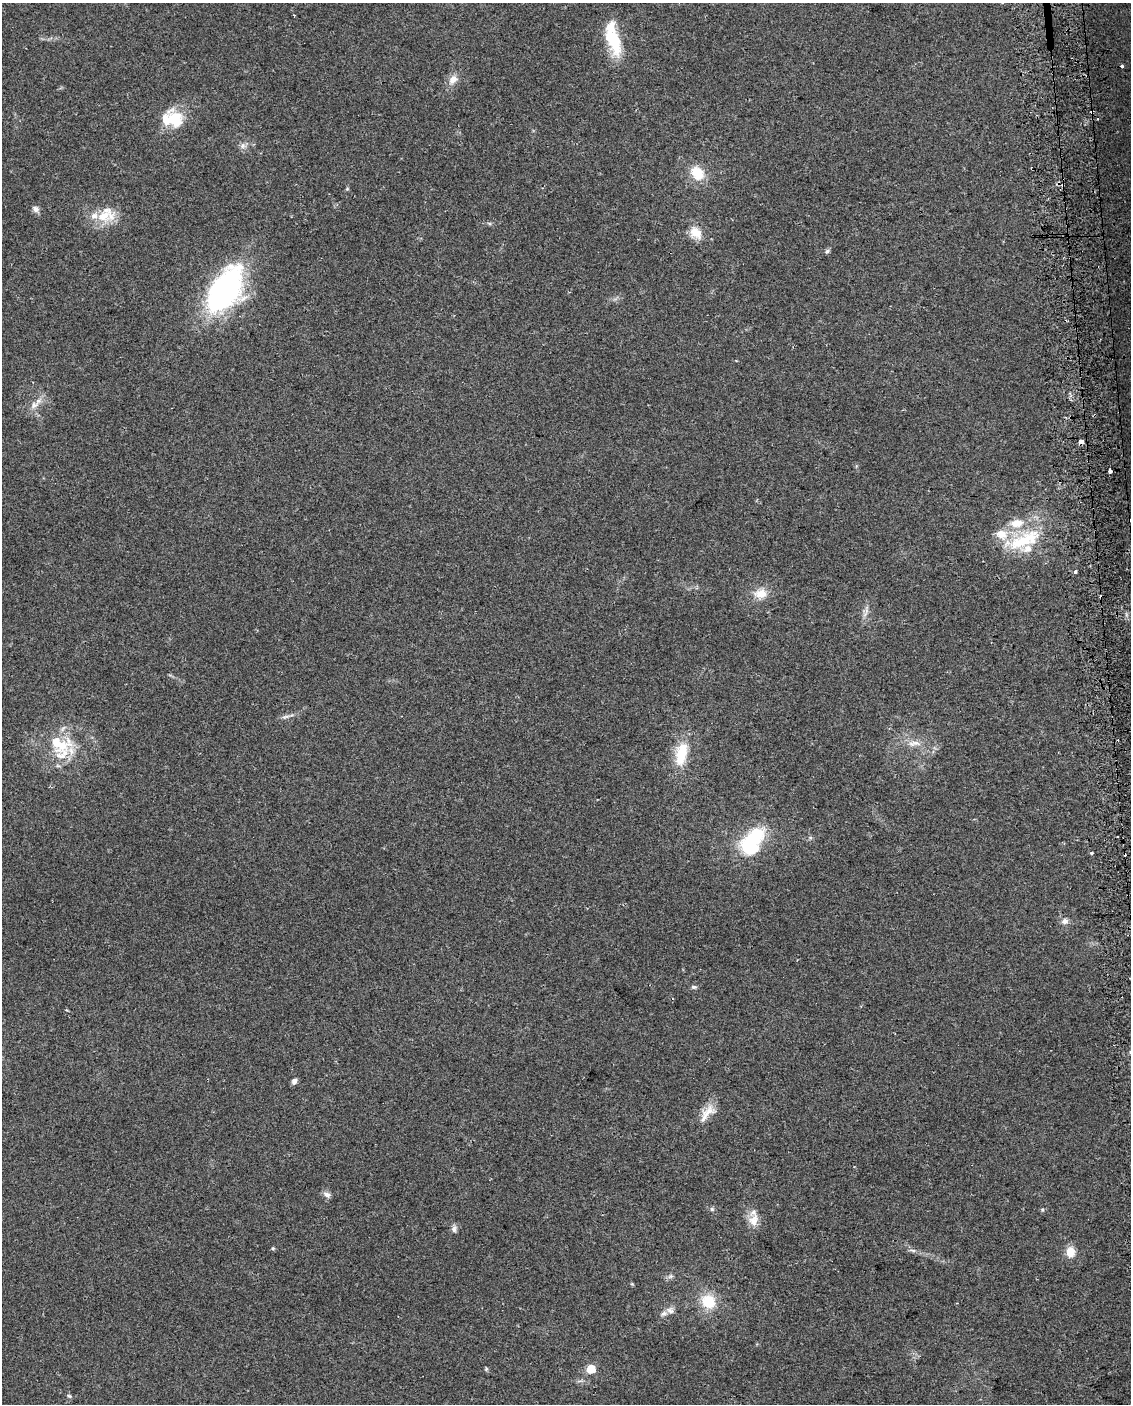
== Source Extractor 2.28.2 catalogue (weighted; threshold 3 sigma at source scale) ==
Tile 6 of 4 x 3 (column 2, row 2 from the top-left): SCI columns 1161-2289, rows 1452-2853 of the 4578 x 4261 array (HDU 1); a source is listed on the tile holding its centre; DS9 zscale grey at full resolution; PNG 1133 x 1406 px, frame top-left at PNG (2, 3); no overlay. Shown black and unused: <1% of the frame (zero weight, under 2 of 3 exposures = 2% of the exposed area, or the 3 px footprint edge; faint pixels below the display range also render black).
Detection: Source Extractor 2.28.2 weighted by HDU 2 'WHT'; one run over the whole footprint, this tile lists its part. Background 0.102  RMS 0.01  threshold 0.045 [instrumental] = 3 sigma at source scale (4.5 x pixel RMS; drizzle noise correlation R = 1.50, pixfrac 1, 0.0396/0.0396 arcsec/px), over >= 5 px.
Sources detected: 66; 3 inside a brighter object's white glare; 8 cosmic-ray / hot-pixel residue — not listed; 7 inside a brighter listed object's ellipse — not listed separately; the other 48 listed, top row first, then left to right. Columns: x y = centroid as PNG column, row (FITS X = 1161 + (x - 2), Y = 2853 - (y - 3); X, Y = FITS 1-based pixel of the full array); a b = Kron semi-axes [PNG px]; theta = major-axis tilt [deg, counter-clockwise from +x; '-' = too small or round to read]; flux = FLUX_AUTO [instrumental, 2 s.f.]
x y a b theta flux
294 15 3 2 - 0.88
614 41 38 16 -71 44
1122 66 3 3 - 8.3
453 79 13 10 47 8.9
1092 112 3 3 - 4.5
175 120 26 20 -54 33
243 146 9 7 -23 4.3
697 173 18 13 -49 23
347 189 5 4 - 1.1
36 209 9 8 - 4.2
104 216 33 16 0 28
489 223 6 4 -19 1.5
695 233 19 14 -46 15
827 251 7 5 44 2
225 290 42 23 58 270
569 292 3 3 - 0.74
34 405 14 9 27 7.8
1081 441 5 4 - 8.1
1110 471 4 3 - 13
1024 540 49 21 28 59
1075 572 4 3 - 2.2
760 594 17 13 12 15
866 611 18 4 88 5
286 717 14 4 16 3.3
916 743 15 7 -13 7.6
62 746 27 15 45 32
681 754 33 15 78 33
755 836 25 17 41 49
810 837 6 4 0 1.7
1092 853 4 3 - 2.2
1065 921 9 8 - 4.4
694 987 7 5 -1 2
294 1081 7 6 - 3.7
707 1113 30 12 50 15
327 1195 11 7 -41 4.1
712 1209 6 5 - 1.9
1042 1210 5 5 - 1.3
753 1220 19 13 74 13
454 1229 11 6 84 3.6
273 1248 5 5 - 1.2
913 1250 8 4 -9 2.4
1070 1252 12 10 87 13
670 1276 8 6 21 2.8
708 1301 19 17 -43 28
670 1310 11 9 -16 5.1
486 1369 6 4 79 1.3
591 1369 5 5 - 41
69 1396 7 5 -23 1.6
Overlapping masked pixels (flux is a lower limit): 2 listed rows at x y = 1092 112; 1081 441